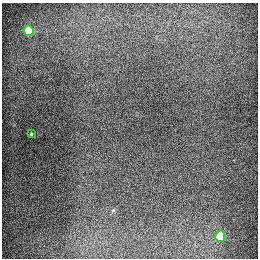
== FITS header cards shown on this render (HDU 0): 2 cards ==
NAXIS1  =                  256
NAXIS2  =                  256

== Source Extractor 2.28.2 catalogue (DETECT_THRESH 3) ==
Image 256 x 256 px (HDU 0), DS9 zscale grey, 1 PNG px = 1 image px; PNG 260 x 260 px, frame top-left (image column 1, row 256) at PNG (2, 3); each listed source drawn as its Kron ellipse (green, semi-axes under 4 px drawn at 4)
Background 1370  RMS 29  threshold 87.4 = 3 sigma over >= 5 px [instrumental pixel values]
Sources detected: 3; all 3 listed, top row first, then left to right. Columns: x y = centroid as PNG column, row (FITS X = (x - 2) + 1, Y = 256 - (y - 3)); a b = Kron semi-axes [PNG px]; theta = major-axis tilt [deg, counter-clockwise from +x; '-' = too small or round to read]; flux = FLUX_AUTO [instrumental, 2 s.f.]
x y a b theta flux
29 31 5 5 - 90000
31 134 3 3 - 2200
220 236 5 5 - 69000